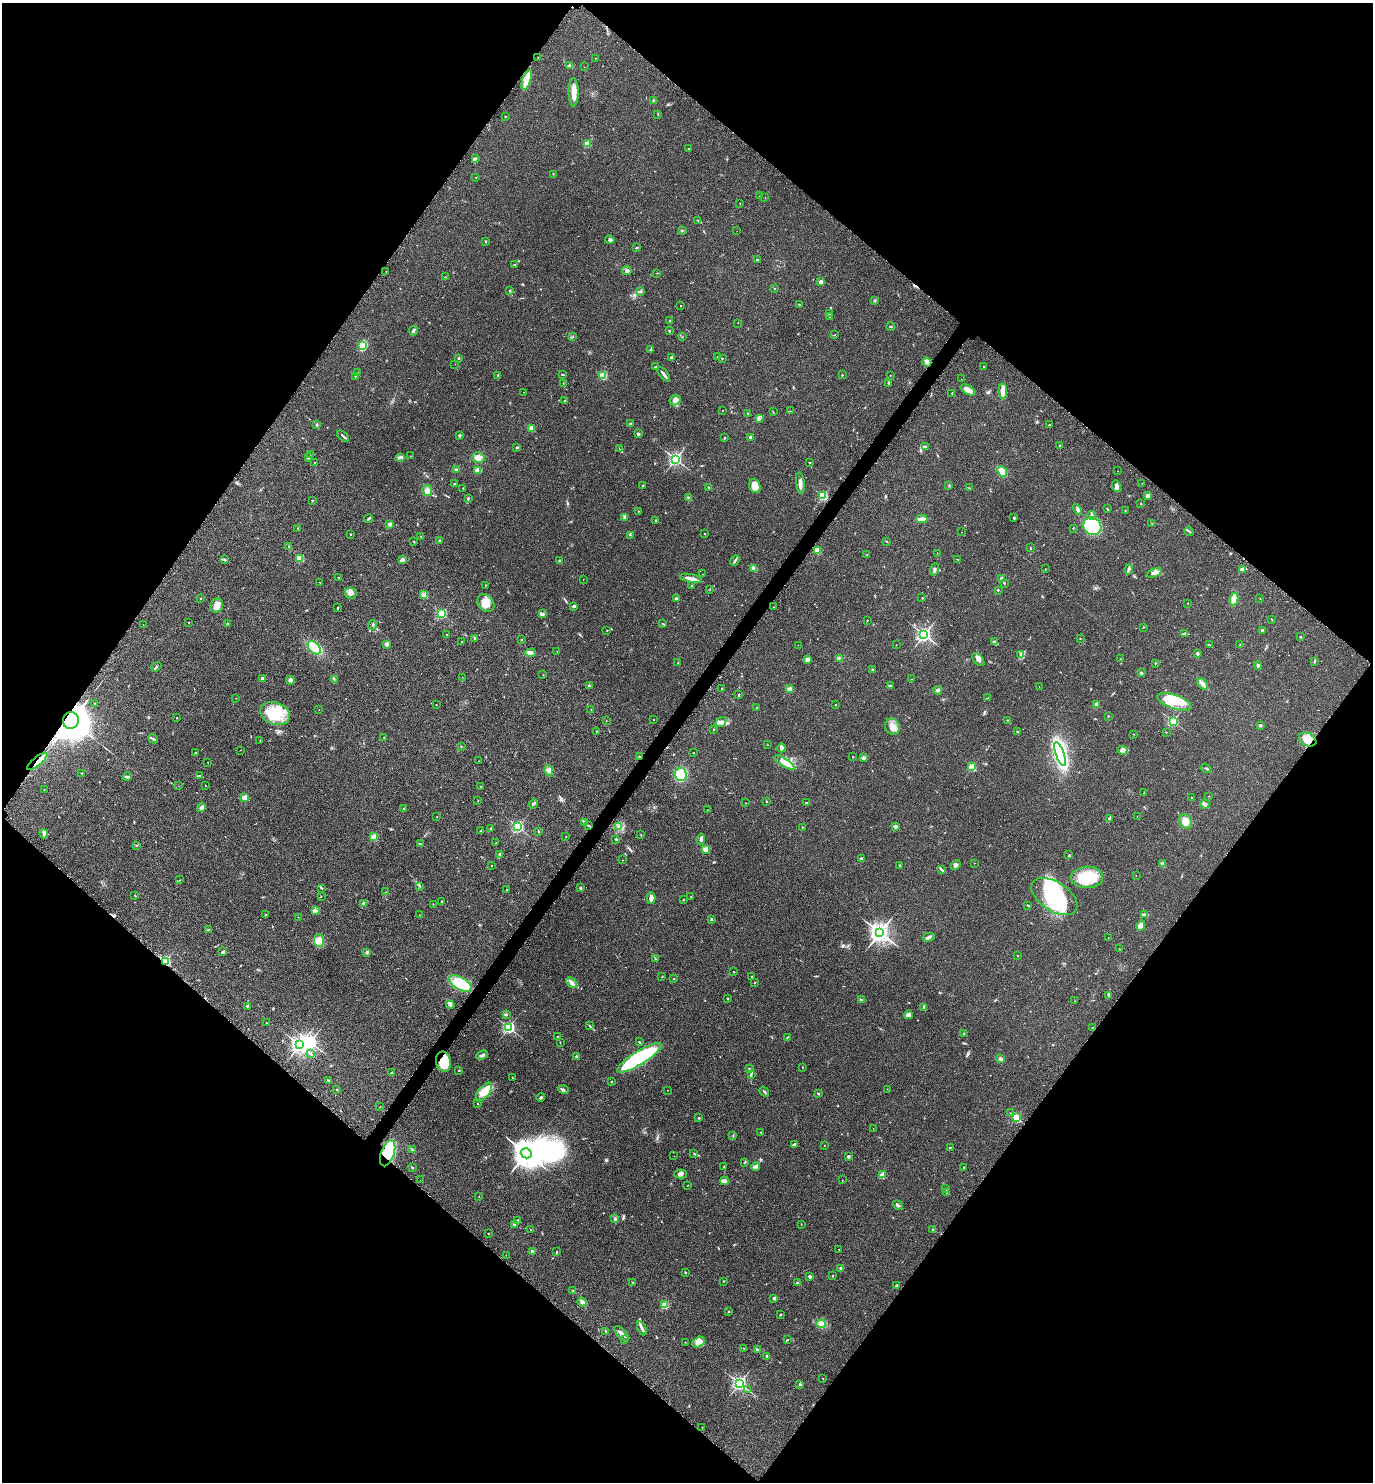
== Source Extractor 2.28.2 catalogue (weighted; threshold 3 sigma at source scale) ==
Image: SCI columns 325-5806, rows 37-5955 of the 5992 x 5992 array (HDU 1 of 3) = the unmasked area's bounding box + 8 px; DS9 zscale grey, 4 x 4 block average (1 PNG px = mean of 4 x 4 image px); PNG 1375 x 1484 px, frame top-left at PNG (2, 3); each listed source drawn as its Kron ellipse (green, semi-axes under 4 px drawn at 4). Shown black and unused: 50% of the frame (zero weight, under 2 of 3 exposures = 3% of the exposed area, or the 3 px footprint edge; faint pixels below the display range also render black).
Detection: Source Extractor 2.28.2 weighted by HDU 2 'WHT'. Background 0.0701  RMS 0.0078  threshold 0.0349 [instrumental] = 3 sigma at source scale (4.5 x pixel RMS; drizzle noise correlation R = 1.50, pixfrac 1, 0.05/0.05 arcsec/px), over >= 5 px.
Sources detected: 575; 2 too faint to see at this stretch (4 x 4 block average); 7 inside a brighter object's white glare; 4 cosmic-ray / hot-pixel residue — neither listed nor drawn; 8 coinciding with a brighter row at this scale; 19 inside a brighter listed object's ellipse — not listed separately; of the other 535, all 500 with FLUX_AUTO >= 0.973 (the completeness limit of this list) listed and drawn (35 fainter detections not listed), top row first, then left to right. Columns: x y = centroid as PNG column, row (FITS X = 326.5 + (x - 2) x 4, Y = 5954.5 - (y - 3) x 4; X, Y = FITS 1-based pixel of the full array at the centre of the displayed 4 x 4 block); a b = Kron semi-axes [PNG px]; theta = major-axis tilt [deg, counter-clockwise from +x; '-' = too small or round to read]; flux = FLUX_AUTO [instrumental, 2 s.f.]
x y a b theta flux
538 57 2 2 - 1.7
595 58 2 2 - 3
570 66 4 3 - 12
584 67 2 2 - 1.4
527 80 10 3 73 87
574 92 14 5 90 41
653 101 3 2 - 4.6
658 115 2 2 - 1.3
505 116 2 2 - 7.2
587 144 2 2 - 170
689 148 2 2 - 2.9
475 159 4 2 - 5.7
553 174 2 2 - 2.4
476 177 2 2 - 2.8
760 196 2 2 - 2.6
765 198 2 2 - 1.2
740 203 2 2 - 1.4
698 220 2 2 - 1.6
682 231 2 2 - 3.6
737 231 2 2 - 1.4
610 240 5 2 - 8.6
486 242 2 2 - 1.2
636 248 2 2 - 2.9
757 260 2 2 - 11
515 265 2 2 - 1.6
627 270 5 3 - 9.9
386 272 2 2 - 1.6
657 273 2 2 - 1.4
445 277 2 2 - 1.5
820 282 2 2 - 65
774 288 2 2 - 1.4
510 291 2 2 - 4.1
640 292 3 2 - 2.6
874 300 2 2 - 4.7
799 304 2 2 - 2.4
680 306 2 2 - 1.5
829 314 2 2 - 7.8
829 317 2 2 - 8.9
670 321 3 2 - 2.1
738 323 2 2 - 1
891 327 4 2 - 2.7
413 330 5 2 - 6.3
669 331 2 2 - 15
834 335 2 2 - 1.6
573 337 2 2 - 1.9
682 337 2 2 - 1.2
363 345 2 2 - 170
651 349 4 2 - 4.4
717 356 2 2 - 2
458 358 2 2 - 3.5
671 358 3 2 - 9.8
722 358 2 2 - 5.8
927 362 4 3 - 16
455 364 2 2 - 1.3
655 367 2 2 - 4.2
984 367 2 2 - 3.6
357 373 3 2 - 1.8
664 374 8 2 -51 16
498 375 2 2 - 10
562 375 3 2 - 2.1
842 375 2 2 - 5.7
890 375 2 2 - 1.6
355 376 2 2 - 2
603 376 2 2 - 270
961 379 2 2 - 2.3
563 383 2 2 - 1
888 383 3 2 - 4.5
968 390 8 4 -30 27
1003 391 7 3 -89 50
523 392 2 2 - 1.2
952 393 2 2 - 6.9
675 400 6 5 - 16
564 401 2 2 - 1.4
722 410 2 2 - 1.9
790 411 2 2 - 1.1
773 412 2 2 - 2.1
747 413 2 2 - 2
759 419 2 2 - 1.9
631 424 2 2 - 34
317 425 2 2 - 9.3
1049 425 2 2 - 4.7
531 428 2 2 - 100
638 434 2 2 - 30
459 435 3 2 - 7.5
343 436 7 2 -40 7.7
750 437 2 2 - 25
724 438 2 2 - 10
925 446 4 2 - 6.8
1060 446 2 2 - 4.1
517 447 2 2 - 17
620 449 4 2 - 2.1
310 454 2 2 - 1.5
411 456 2 2 - 1.1
400 457 3 2 - 4.9
478 457 6 5 - 23
308 458 3 2 - 4
675 459 2 2 - 1000
809 462 2 2 - 2.5
314 463 2 2 - 2.2
456 470 2 2 - 6.6
478 470 4 4 - 23
1002 471 5 3 - 38
1117 471 2 2 - 1.6
454 483 2 2 - 2.7
800 483 11 3 -83 20
1142 483 2 2 - 1.2
643 485 2 2 - 2.6
949 485 2 2 - 1.9
755 486 7 5 -71 41
1116 486 6 3 -74 18
709 487 3 2 - 3.8
463 488 2 2 - 4.2
969 488 2 2 - 2.4
427 490 5 5 - 19
823 496 2 2 - 400
1147 496 2 2 - 68
468 498 3 2 - 4.3
688 498 3 2 - 2.2
312 500 2 2 - 2.2
1141 504 2 2 - 1.9
1078 509 5 3 - 13
1107 509 2 2 - 3.6
638 511 2 2 - 2
1125 511 2 2 - 3
1092 516 4 3 - 11
368 518 4 2 - 6.5
625 518 2 2 - 2.4
1014 518 3 2 - 3.1
922 519 5 2 - 29
655 520 2 2 - 7.8
1152 523 2 2 - 2.1
389 524 3 2 - 8
1092 526 9 8 - 370
298 528 2 2 - 1.5
1073 528 2 2 - 2.6
1189 531 5 2 - 5.1
961 532 2 2 - 1.4
351 534 2 2 - 5.7
704 534 2 2 - 4.4
631 535 2 2 - 2.4
421 537 2 2 - 1.6
440 541 3 2 - 6
887 541 2 2 - 1.3
414 542 2 2 - 1.4
289 547 3 2 - 3.1
1031 548 2 2 - 1.8
817 551 2 2 - 200
937 553 2 2 - 0.97
867 555 2 2 - 1.7
300 558 2 2 - 220
958 559 2 2 - 1.3
224 560 3 2 - 2.9
403 560 3 3 - 11
560 561 3 2 - 3.7
735 561 5 2 - 7.6
754 568 4 2 - 13
935 569 6 2 70 7.1
1045 569 2 2 - 1.7
1242 569 4 3 - 15
1129 570 5 2 - 6.4
1154 573 8 4 20 21
703 574 2 2 - 1
338 577 2 2 - 9.8
691 578 11 2 -11 23
1002 578 3 2 - 48
583 580 2 2 - 1.3
320 582 2 2 - 1.2
1004 583 2 2 - 9.1
486 585 2 2 - 1
691 586 3 2 - 1.9
710 589 2 2 - 1.6
998 590 2 2 - 7.1
351 593 6 5 - 19
424 595 3 2 - 5
677 598 3 2 - 7.9
922 598 2 2 - 2
1260 598 2 2 - 1.1
200 599 2 2 - 5
1234 599 6 3 80 46
486 603 10 7 -50 37
1188 603 2 2 - 1.3
217 606 7 6 - 32
574 606 3 2 - 9.9
774 607 2 2 - 1.1
338 608 3 2 - 3.4
442 614 2 2 - 490
542 614 3 2 - 5.2
1272 619 3 2 - 2.1
867 620 2 2 - 1.4
188 623 2 2 - 1.3
227 624 2 2 - 16
663 624 2 2 - 3.7
143 625 2 2 - 1.1
372 625 5 2 - 4.8
1143 627 2 2 - 2
607 630 2 2 - 2.2
1262 630 2 2 - 5.6
447 634 2 2 - 1.5
1184 634 3 2 - 4.4
924 635 3 2 - 1100
1300 637 2 2 - 1.8
474 638 2 2 - 2.8
1080 639 2 2 - 1.9
521 640 2 2 - 2.2
462 641 2 2 - 1.1
995 642 3 2 - 6.5
386 644 2 2 - 15
798 645 2 2 - 1.1
896 645 2 2 - 0.99
1209 645 4 2 - 3.2
1240 645 2 2 - 8.1
314 648 8 5 -45 110
557 652 2 2 - 1.2
531 653 5 2 - 7.5
1197 654 2 2 - 7.3
1021 655 4 3 - 7.7
807 659 2 2 - 76
839 659 2 2 - 3.5
978 659 8 4 -50 15
1120 659 2 2 - 1.3
1315 661 4 2 - 4.2
678 663 2 2 - 2.6
1155 663 2 2 - 3.1
1258 665 4 3 - 6.7
156 667 5 2 - 4.5
872 669 2 2 - 3.1
1141 673 2 2 - 3.6
543 675 2 2 - 1.2
462 677 2 2 - 1
262 679 2 2 - 62
911 679 2 2 - 1.5
290 680 4 4 - 8.9
334 680 3 2 - 3.4
1202 684 6 3 -51 12
589 686 2 2 - 19
890 686 4 3 - 5
1039 687 2 2 - 1.2
722 689 2 2 - 3
789 689 2 2 - 100
938 690 4 3 - 9
739 695 2 2 - 5.4
236 698 2 2 - 1.2
988 698 2 2 - 1.3
1174 702 18 7 -19 96
94 704 2 2 - 1.7
1097 704 2 2 - 78
436 705 2 2 - 1.7
835 705 2 2 - 5.7
757 708 2 2 - 1.7
319 709 2 2 - 1.8
591 709 2 2 - 1.2
275 713 15 11 -19 150
1108 716 2 2 - 3
176 717 2 2 - 1.4
654 719 2 2 - 1.2
71 720 8 8 - 7000
1007 720 2 2 - 1.5
606 721 2 2 - 1.2
1173 721 2 2 - 540
721 722 6 3 34 13
1260 725 2 2 - 30
892 727 8 7 - 31
714 730 2 2 - 1.4
596 731 2 2 - 1.3
1017 731 2 2 - 9.3
1166 733 2 2 - 1.2
1133 734 2 2 - 1.1
384 737 2 2 - 2.6
153 739 5 2 - 5.3
1308 739 9 6 -24 67
260 740 2 2 - 1.3
768 745 2 2 - 1.5
461 746 2 2 - 2
781 748 4 2 - 25
240 750 2 2 - 1.6
1123 750 5 4 - 22
196 753 3 2 - 3.3
694 753 2 2 - 1.2
1060 754 12 4 -70 700
639 757 2 2 - 20
853 757 2 2 - 4.2
863 758 2 2 - 55
37 761 12 3 40 26
479 761 2 2 - 2.3
208 762 2 2 - 1.1
784 763 11 4 -32 41
972 767 2 2 - 290
1206 768 5 2 - 4.4
549 771 5 3 - 14
82 773 2 2 - 7.6
681 774 6 6 - 170
199 776 3 2 - 8.7
127 777 4 2 - 6.1
178 786 2 2 - 1
205 786 2 2 - 1.7
480 786 2 2 - 2.6
44 790 2 2 - 1
1144 793 2 2 - 1.5
1209 796 2 2 - 1.6
245 798 2 2 - 160
1192 798 2 2 - 1.5
478 801 2 2 - 1.8
766 801 2 2 - 8.1
746 803 2 2 - 1.7
806 803 3 2 - 2.4
533 804 5 3 - 7.2
1205 804 4 3 - 17
201 807 5 3 - 10
404 809 2 2 - 1.7
707 810 2 2 - 1.3
437 816 2 2 - 1.2
1137 816 2 2 - 1
1109 819 3 2 - 6.4
1186 822 8 6 -63 30
584 823 4 2 - 5.1
588 826 4 2 - 3.6
619 826 4 2 - 6.4
895 826 2 2 - 58
518 827 2 2 - 800
802 827 2 2 - 1.3
490 829 3 2 - 3.3
481 831 2 2 - 2.9
538 831 2 2 - 9.7
44 834 5 3 - 8.2
641 835 2 2 - 1.3
374 837 2 2 - 160
566 837 2 2 - 1.9
616 839 3 2 - 3.2
701 839 5 3 - 9.5
496 843 2 2 - 1.2
420 844 3 2 - 2.7
137 846 2 2 - 1.1
706 849 2 2 - 170
499 854 3 2 - 2.6
1069 855 2 2 - 1.2
861 858 2 2 - 8.2
623 860 2 2 - 1.5
975 863 2 2 - 1.1
1163 864 2 2 - 100
491 865 2 2 - 2.6
899 865 2 2 - 4
956 865 5 3 - 14
942 870 3 2 - 4.3
1136 875 2 2 - 1.2
1087 877 16 10 1 140
180 880 2 2 - 1.6
420 886 3 2 - 3.1
322 888 2 2 - 2.2
580 888 2 2 - 15
507 890 2 2 - 1.1
386 892 2 2 - 1.1
135 896 2 2 - 2
321 896 2 2 - 2
1054 896 26 14 -33 340
691 897 2 2 - 3.7
651 898 6 4 -90 18
683 900 2 2 - 1.5
442 902 2 2 - 1.8
364 903 3 2 - 13
433 904 2 2 - 1.6
1028 905 2 2 - 1.8
315 911 4 2 - 6.1
265 915 2 2 - 7.2
419 915 2 2 - 1
1144 915 4 2 - 12
298 917 2 2 - 2.9
711 919 2 2 - 4.1
1141 925 5 4 - 32
208 930 3 2 - 4.2
880 932 4 3 - 2400
929 937 6 3 14 13
1108 938 2 2 - 1.5
319 940 6 5 - 25
1119 949 2 2 - 1.1
223 952 3 2 - 12
367 952 2 2 - 30
1018 956 2 2 - 1.3
655 959 2 2 - 1.2
165 961 2 2 - 640
734 972 2 2 - 4.8
662 976 2 2 - 1.2
752 976 2 2 - 5.6
673 979 2 2 - 7.2
460 983 12 6 -30 190
572 983 6 2 -44 12
754 983 2 2 - 6.2
1109 995 3 3 - 5.9
728 998 2 2 - 1.4
861 1000 3 2 - 2.9
1075 1001 2 2 - 1.8
450 1005 4 3 - 9.1
247 1006 2 2 - 18
924 1007 3 2 - 4.2
507 1015 2 2 - 1.3
908 1015 4 3 - 22
267 1023 2 2 - 1.3
590 1026 2 2 - 1.9
509 1027 2 2 - 790
1092 1028 2 2 - 2
964 1033 2 2 - 1.7
558 1036 2 2 - 1.3
787 1037 2 2 - 1.7
560 1042 2 2 - 0.98
639 1042 3 2 - 3.1
300 1045 3 3 - 1500
310 1053 2 2 - 2
482 1055 6 2 26 9.2
576 1056 2 2 - 29
639 1058 26 7 32 510
1001 1059 3 3 - 8.4
443 1062 10 7 -78 100
803 1067 2 2 - 1.7
749 1068 2 2 - 4.9
459 1071 2 2 - 2.2
391 1073 2 2 - 11
751 1074 3 2 - 4.3
512 1078 2 2 - 1.9
328 1081 3 2 - 4
612 1082 2 2 - 1.8
337 1089 2 2 - 11
887 1089 2 2 - 1.1
564 1090 5 2 - 6.1
667 1090 2 2 - 1.1
484 1092 11 5 52 57
764 1092 5 2 - 4.8
818 1093 2 2 - 3.3
541 1097 4 2 - 4.4
478 1103 2 2 - 1.6
380 1107 2 2 - 1.3
1010 1113 2 2 - 1.1
699 1118 2 2 - 2.5
1016 1118 2 2 - 410
873 1129 2 2 - 1.8
761 1132 3 2 - 2.5
733 1136 2 2 - 1.3
794 1144 3 2 - 4.6
824 1145 2 2 - 1.1
950 1147 2 2 - 7
412 1150 2 2 - 2.4
388 1153 13 6 71 340
526 1153 5 5 - 4300
694 1154 2 2 - 1.7
674 1156 2 2 - 1.1
848 1156 3 2 - 6
745 1162 2 2 - 1.8
724 1166 2 2 - 1.4
412 1167 2 2 - 1.6
755 1167 4 4 - 14
964 1167 2 2 - 4.8
680 1174 6 4 -1 17
882 1175 2 2 - 170
420 1180 2 2 - 1.2
842 1180 2 2 - 1
724 1181 4 4 - 11
688 1185 2 2 - 1.1
945 1189 2 2 - 2.5
947 1192 2 2 - 2.5
479 1196 2 2 - 2.4
898 1205 5 3 - 7.5
615 1219 3 2 - 6.2
518 1220 2 2 - 4.5
801 1224 2 2 - 1.3
514 1225 3 2 - 3.7
530 1230 2 2 - 1.7
933 1230 2 2 - 2.4
488 1234 2 2 - 1.7
839 1249 2 2 - 1.2
532 1251 2 2 - 46
557 1252 3 2 - 2.7
506 1255 2 2 - 1.9
841 1268 2 2 - 39
685 1272 2 2 - 13
833 1276 2 2 - 5
810 1277 2 2 - 35
723 1281 2 2 - 1.5
633 1283 2 2 - 1.6
798 1283 3 2 - 4.7
897 1285 3 2 - 4
573 1291 2 2 - 1.7
774 1298 2 2 - 43
582 1302 4 3 - 16
665 1305 2 2 - 210
729 1311 2 2 - 4.6
780 1315 3 2 - 2.5
821 1324 5 3 - 13
642 1328 7 2 -65 12
605 1331 3 2 - 3.2
622 1334 9 3 -45 17
625 1340 3 2 - 3
787 1340 2 2 - 3
685 1342 2 2 - 1
699 1342 6 5 - 43
744 1348 2 2 - 1.3
757 1349 4 3 - 7.6
767 1356 3 3 - 5.1
823 1379 2 2 - 1.8
739 1383 2 2 - 1200
800 1384 3 2 - 3.5
748 1390 2 2 - 1.4
702 1428 2 2 - 2.5
Overlapping masked pixels (flux is a lower limit): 7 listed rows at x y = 71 720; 1308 739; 639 757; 37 761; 165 961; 443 1062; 388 1153
Diffuse or blended objects may show on this block-average render without a row.